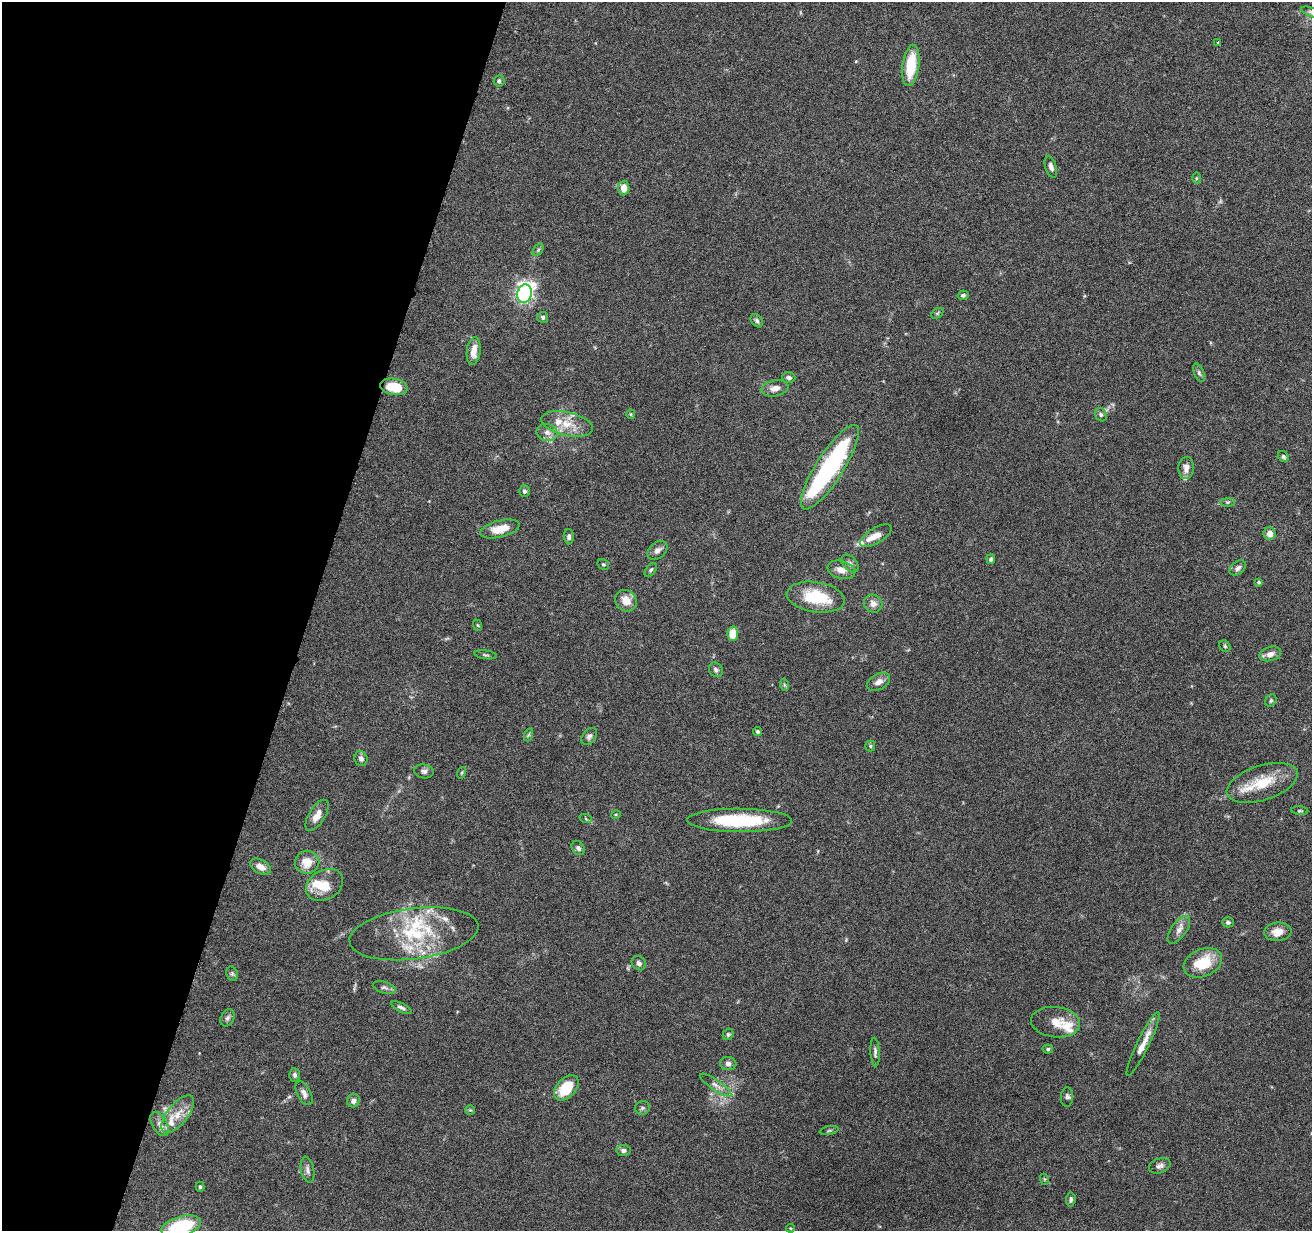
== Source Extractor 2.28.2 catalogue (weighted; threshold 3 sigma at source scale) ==
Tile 9 of 4 x 4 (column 1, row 3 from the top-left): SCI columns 3-1312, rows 1483-2711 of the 5244 x 5296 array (HDU 1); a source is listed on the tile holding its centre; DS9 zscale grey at full resolution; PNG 1314 x 1233 px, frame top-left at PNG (2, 2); each listed source drawn as its Kron ellipse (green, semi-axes under 4 px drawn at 4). Shown black and unused: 23% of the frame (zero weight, under 4 of 8 exposures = <1% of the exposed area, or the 3 px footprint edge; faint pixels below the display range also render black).
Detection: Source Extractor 2.28.2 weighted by HDU 2 'WHT'; one run over the whole footprint, this tile lists its part. Background 0.0779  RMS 0.0044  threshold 0.0181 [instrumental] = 3 sigma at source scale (4.09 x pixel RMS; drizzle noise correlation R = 1.36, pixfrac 0.8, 0.05/0.05 arcsec/px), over >= 5 px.
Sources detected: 119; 2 inside a brighter object's white glare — neither listed nor drawn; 14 inside a brighter listed object's ellipse — not listed separately; the other 103 listed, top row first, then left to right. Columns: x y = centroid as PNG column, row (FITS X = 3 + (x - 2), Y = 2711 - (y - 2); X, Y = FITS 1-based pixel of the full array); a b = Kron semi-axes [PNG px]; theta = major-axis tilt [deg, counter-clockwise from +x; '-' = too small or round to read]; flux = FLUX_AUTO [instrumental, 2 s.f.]
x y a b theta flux
1311 12 10 4 -20 0.95
1218 42 4 2 - 0.5
911 65 21 8 82 14
499 81 6 5 - 0.74
1051 167 11 5 -72 1.5
1196 178 5 3 - 0.45
624 188 7 5 86 3.7
538 250 7 4 56 0.72
524 294 9 7 75 130
963 295 5 4 - 0.84
937 313 6 4 31 0.54
543 317 5 5 - 0.87
757 321 7 5 -52 0.97
474 351 14 7 83 4.4
1199 373 9 5 -65 0.92
789 378 6 5 - 1.2
394 387 14 8 -8 11
775 388 14 8 10 2.8
631 414 5 4 - 0.43
1101 415 7 5 -58 0.93
567 424 26 11 -12 7.7
547 433 10 8 -16 2.4
1283 456 6 5 - 0.77
830 467 49 13 57 47
1186 468 11 8 85 2.5
524 491 6 5 - 0.95
1228 502 7 4 0 0.66
500 529 20 8 14 6.3
1269 533 6 6 - 2.9
876 535 18 7 31 3.8
569 537 7 5 -88 1
658 550 11 8 38 2.1
991 559 5 4 - 1
850 563 10 6 -48 1.4
603 564 6 5 - 0.62
1238 568 9 6 40 1.4
651 570 8 4 53 0.8
841 570 14 8 -16 3.5
1259 582 4 3 - 0.58
816 597 29 15 -9 17
626 601 11 10 - 4.9
873 604 9 8 - 2.5
477 625 6 3 -69 0.45
733 634 7 5 -88 6.8
1225 646 6 5 - 0.63
1270 654 11 7 16 2.7
486 655 11 2 -7 0.62
716 670 8 6 -52 1.1
878 682 12 8 29 2.6
785 685 6 4 -70 0.55
1271 700 6 5 - 0.73
758 731 4 4 - 0.82
528 735 7 4 71 0.59
589 736 9 6 51 1.2
870 746 5 5 - 0.61
361 758 7 6 - 1.5
424 771 10 7 -9 1.3
461 773 6 4 70 0.49
1262 783 37 17 18 14
1300 811 8 3 -4 0.52
616 814 5 3 - 0.36
317 815 18 8 58 3.9
586 819 6 4 -20 0.54
739 820 52 11 0 27
578 848 8 6 -48 1.1
307 862 12 11 - 5.7
260 867 11 7 -29 3.3
325 885 20 14 30 8.2
1228 922 6 5 - 0.79
1179 930 16 7 54 2.7
1278 932 14 9 6 4.4
414 934 65 25 7 32
639 963 8 6 -47 1.3
1203 963 20 13 23 13
232 974 7 5 -69 0.76
384 987 11 6 -16 1.2
401 1008 11 4 -26 1.2
227 1018 9 6 60 1.3
1056 1022 24 15 -7 6.5
728 1034 6 5 - 0.7
1143 1044 35 6 64 5.2
1048 1049 5 4 - 0.6
875 1052 14 4 -86 1.3
728 1063 8 6 -5 1.4
295 1075 6 5 - 1.1
716 1085 18 5 -35 2.3
566 1088 15 9 48 13
304 1093 13 7 -62 2
1067 1097 9 6 87 1.1
353 1101 7 6 - 1.5
642 1108 7 6 - 0.98
470 1110 5 4 - 0.5
178 1114 23 10 51 6
160 1124 13 7 -60 2.5
829 1131 9 3 11 0.61
623 1150 7 5 -6 1.3
1160 1166 11 7 19 1.5
308 1170 13 6 -78 1.7
1044 1179 5 3 - 0.43
200 1187 5 4 - 0.59
1071 1199 7 5 84 0.98
181 1226 20 9 16 26
790 1228 4 4 - 0.37
Isophote crosses this tile's border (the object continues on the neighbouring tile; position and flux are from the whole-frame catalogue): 2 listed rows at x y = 1311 12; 181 1226